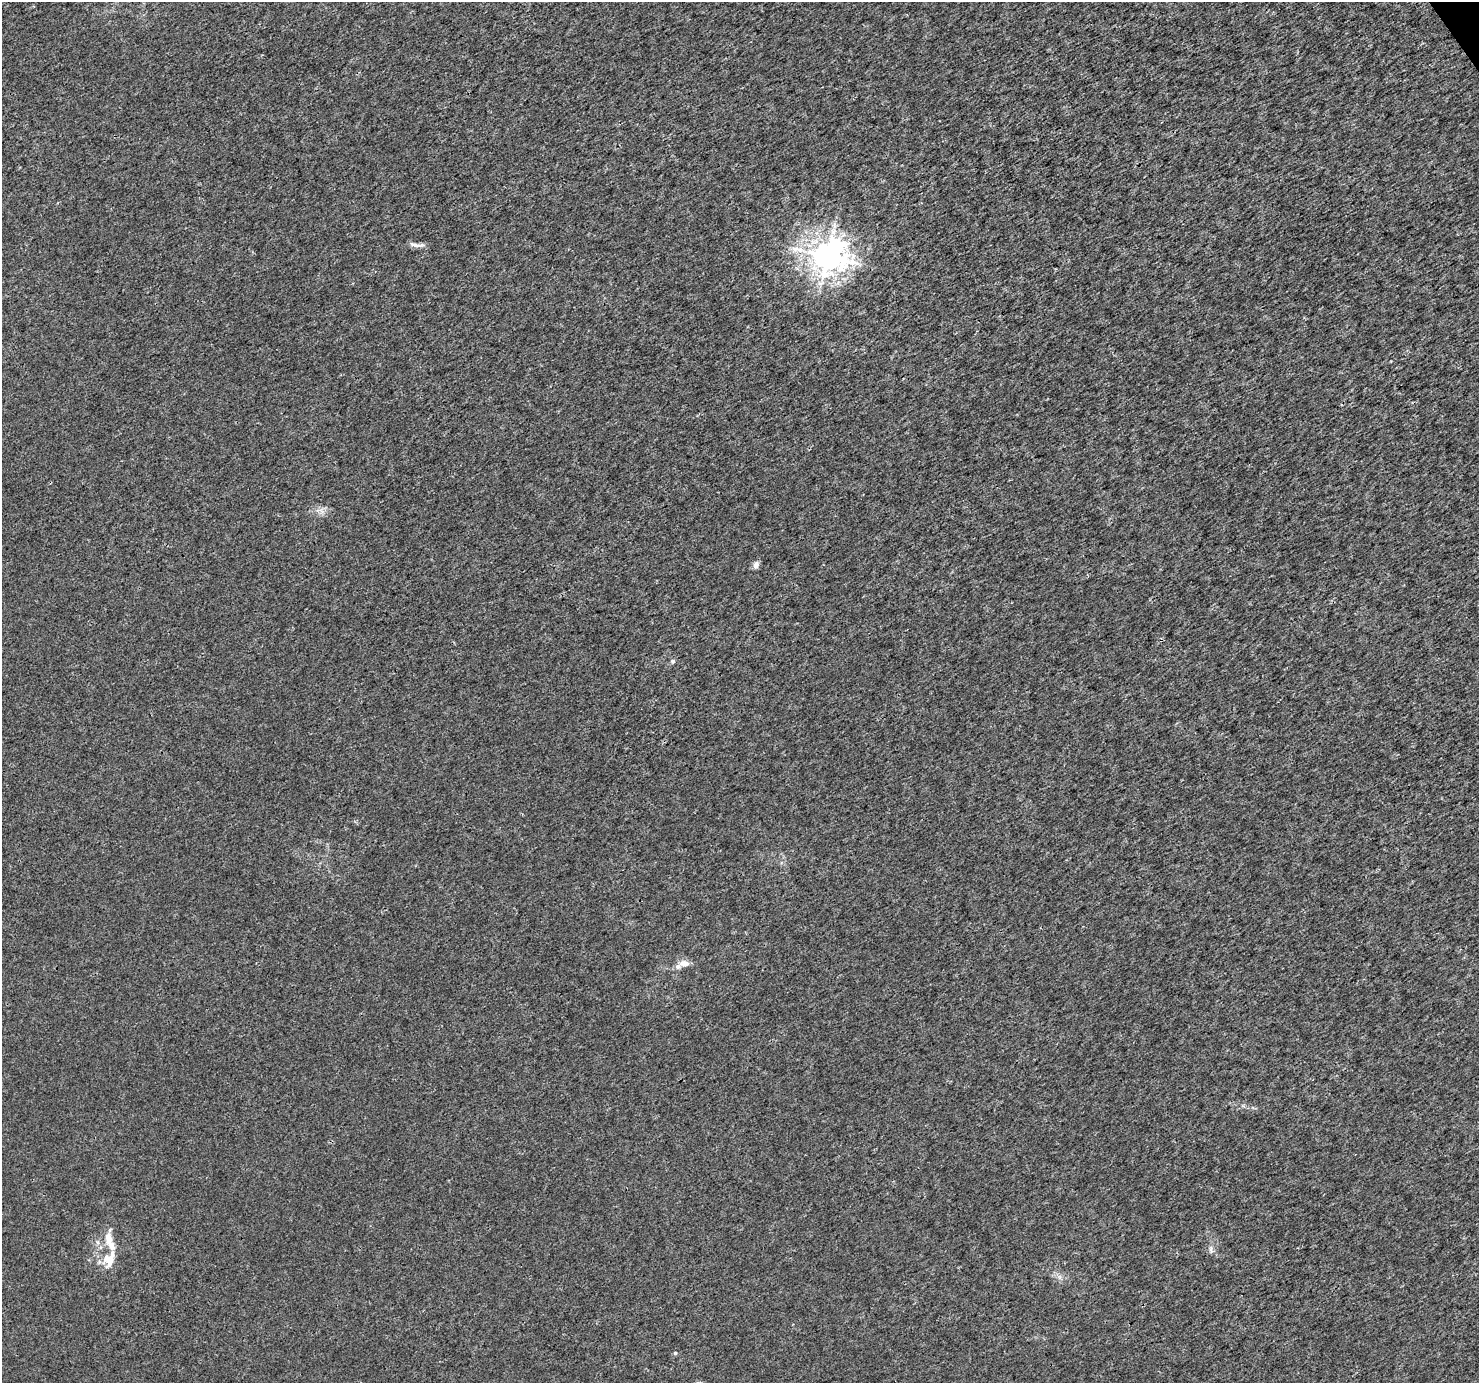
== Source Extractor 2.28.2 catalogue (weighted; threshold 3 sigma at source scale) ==
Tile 10 of 4 x 4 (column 2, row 3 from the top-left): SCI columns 1483-2959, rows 1564-2944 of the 5914 x 5830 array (HDU 1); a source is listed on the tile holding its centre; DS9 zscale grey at full resolution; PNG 1481 x 1385 px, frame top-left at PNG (2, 2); no overlay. Shown black and unused: <1% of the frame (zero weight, under 3 of 4 exposures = <1% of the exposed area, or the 3 px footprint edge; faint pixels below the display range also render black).
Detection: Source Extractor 2.28.2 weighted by HDU 2 'WHT'; one run over the whole footprint, this tile lists its part. Background 0.0011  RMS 0.002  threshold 0.00894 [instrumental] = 3 sigma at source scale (4.5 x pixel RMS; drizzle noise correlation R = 1.50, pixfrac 1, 0.0396/0.0396 arcsec/px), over >= 5 px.
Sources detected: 10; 2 inside a brighter listed object's ellipse — not listed separately; the other 8 listed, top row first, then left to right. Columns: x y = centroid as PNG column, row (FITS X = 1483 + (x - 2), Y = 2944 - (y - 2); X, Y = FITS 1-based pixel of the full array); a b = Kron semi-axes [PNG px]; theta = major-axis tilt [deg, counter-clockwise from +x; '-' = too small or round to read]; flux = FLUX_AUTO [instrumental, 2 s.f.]
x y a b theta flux
416 245 22 5 -7 0.99
827 256 10 9 - 290
756 565 8 7 - 0.86
673 661 6 5 - 0.38
684 963 14 9 -3 1.6
1211 1250 11 5 -84 0.57
109 1260 26 14 69 3.6
675 1353 5 4 - 0.32